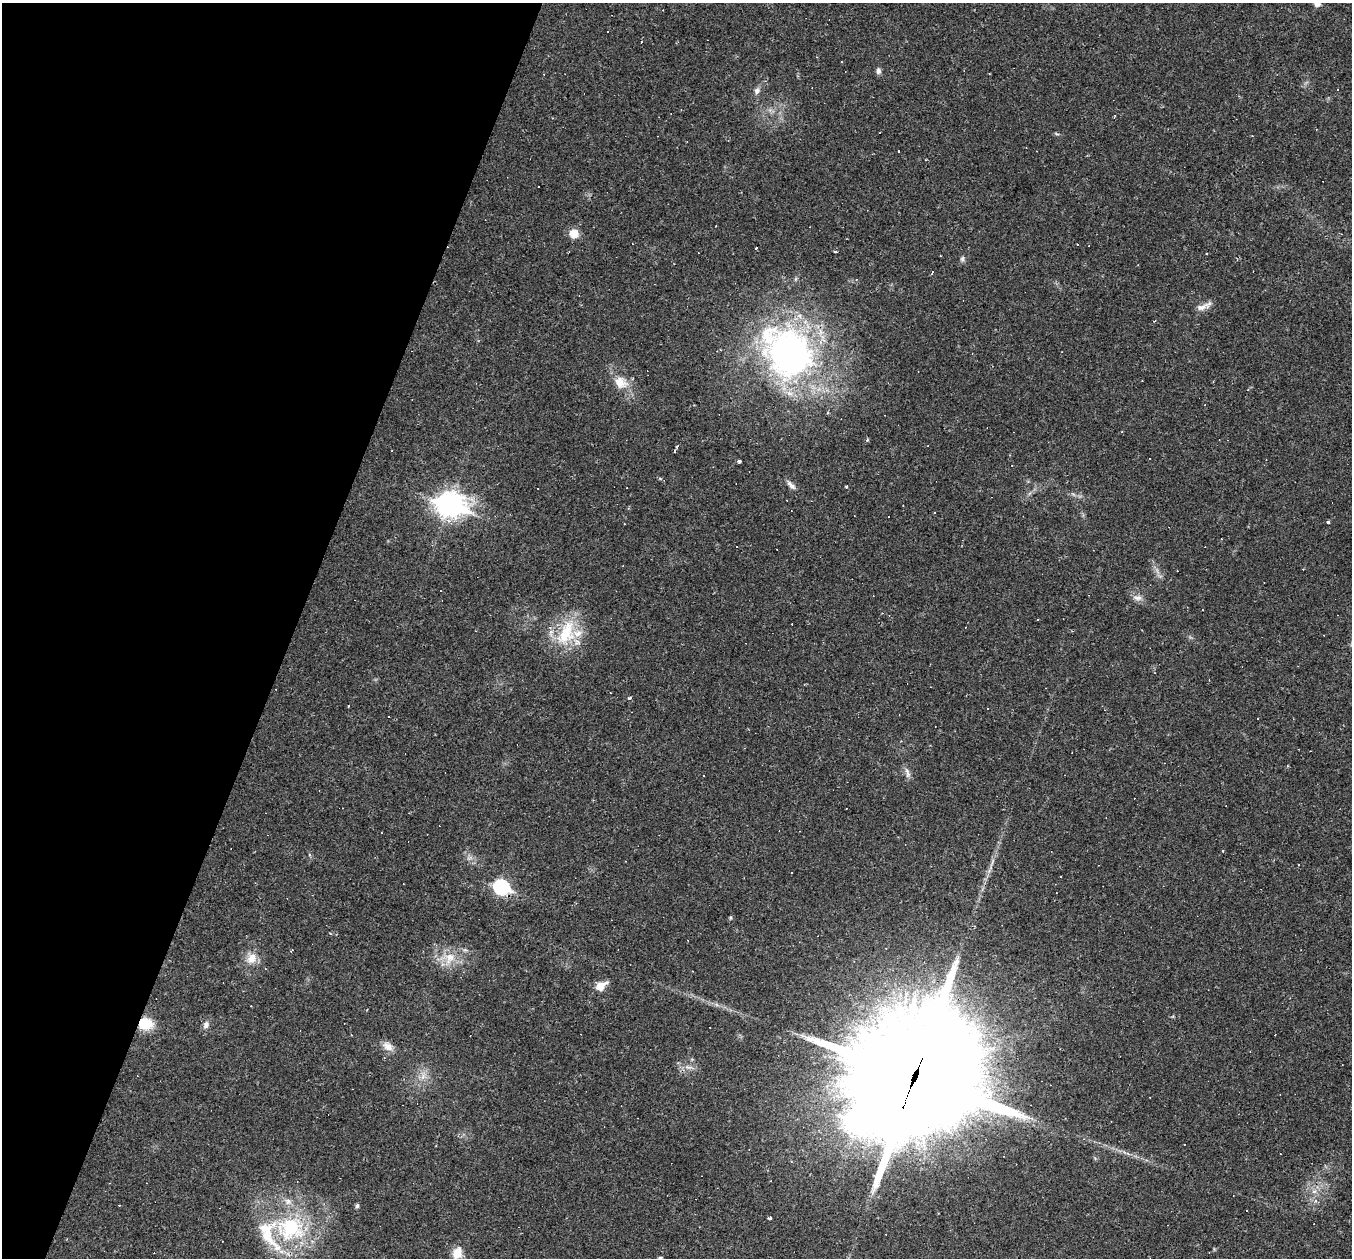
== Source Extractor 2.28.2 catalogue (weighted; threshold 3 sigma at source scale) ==
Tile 9 of 4 x 4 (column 1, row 3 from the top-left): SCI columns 1-1350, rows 1518-2773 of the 5400 x 5416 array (HDU 1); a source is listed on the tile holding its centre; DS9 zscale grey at full resolution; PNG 1354 x 1260 px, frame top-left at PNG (2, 3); no overlay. Shown black and unused: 22% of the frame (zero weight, under 2 of 3 exposures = <1% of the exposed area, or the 3 px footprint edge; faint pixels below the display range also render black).
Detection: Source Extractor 2.28.2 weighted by HDU 2 'WHT'; one run over the whole footprint, this tile lists its part. Background 0.0184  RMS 0.0042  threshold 0.0187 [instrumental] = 3 sigma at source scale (4.5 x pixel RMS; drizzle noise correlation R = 1.50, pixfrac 1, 0.05/0.05 arcsec/px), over >= 5 px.
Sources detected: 115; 1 inside a brighter object's white glare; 54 cosmic-ray / hot-pixel residue — not listed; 7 inside a brighter listed object's ellipse — not listed separately; the other 53 listed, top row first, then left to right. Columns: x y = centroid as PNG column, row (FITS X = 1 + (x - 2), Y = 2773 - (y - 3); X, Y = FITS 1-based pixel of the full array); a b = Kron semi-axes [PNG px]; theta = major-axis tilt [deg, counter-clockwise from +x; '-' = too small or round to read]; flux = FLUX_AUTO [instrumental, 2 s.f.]
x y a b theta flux
1317 4 5 5 - 2.4
841 62 3 3 - 0.69
878 71 8 6 -87 1.3
1338 90 3 3 - 1.7
757 91 9 7 63 1.6
574 233 10 10 - 4.6
756 248 4 3 - 3.8
835 251 4 3 - 1.5
962 259 7 5 76 0.95
1201 307 21 8 15 3
721 350 3 3 - 0.39
790 354 59 53 -54 150
620 382 20 15 -33 7.1
677 446 3 3 - 1.6
739 461 3 3 - 1.8
791 485 15 5 -44 1.8
846 486 4 3 - 0.47
450 504 12 9 -14 340
934 513 3 2 - 0.48
1328 522 3 3 - 0.93
623 566 3 2 - 0.37
1137 598 13 7 0 2
566 633 38 21 66 21
630 698 5 3 - 0.65
348 706 3 3 - 0.54
907 773 16 6 -74 1.9
1223 851 3 3 - 0.39
310 855 5 3 - 0.5
992 861 10 3 69 1.1
791 872 3 3 - 0.73
1060 877 3 2 - 0.36
501 887 8 7 - 73
330 933 4 3 - 0.34
292 950 4 3 - 0.32
252 958 16 12 55 5.1
450 958 18 14 56 7.4
601 986 14 9 32 4.5
146 1024 14 12 -2 11
206 1025 11 8 72 1.9
351 1035 3 2 - 0.27
1275 1035 2 2 - 0.26
388 1046 15 10 -37 3.3
688 1067 11 3 -10 1.3
423 1077 10 6 64 2.5
915 1077 46 40 -19 10000
1184 1144 3 2 - 0.29
1124 1152 8 5 -36 1.1
1314 1191 7 4 1 1.1
357 1206 5 5 - 0.84
770 1218 5 3 - 1.1
290 1228 43 35 -5 44
457 1253 14 10 67 5.1
660 1258 5 4 - 0.62
Overlapping masked pixels (flux is a lower limit): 2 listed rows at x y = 146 1024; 915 1077
Isophote crosses this tile's border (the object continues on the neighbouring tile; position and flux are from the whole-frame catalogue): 2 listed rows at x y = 1317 4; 660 1258
Unlisted compact peaks at least as high as the median listed source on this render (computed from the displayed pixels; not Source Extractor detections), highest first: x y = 1057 134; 660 479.